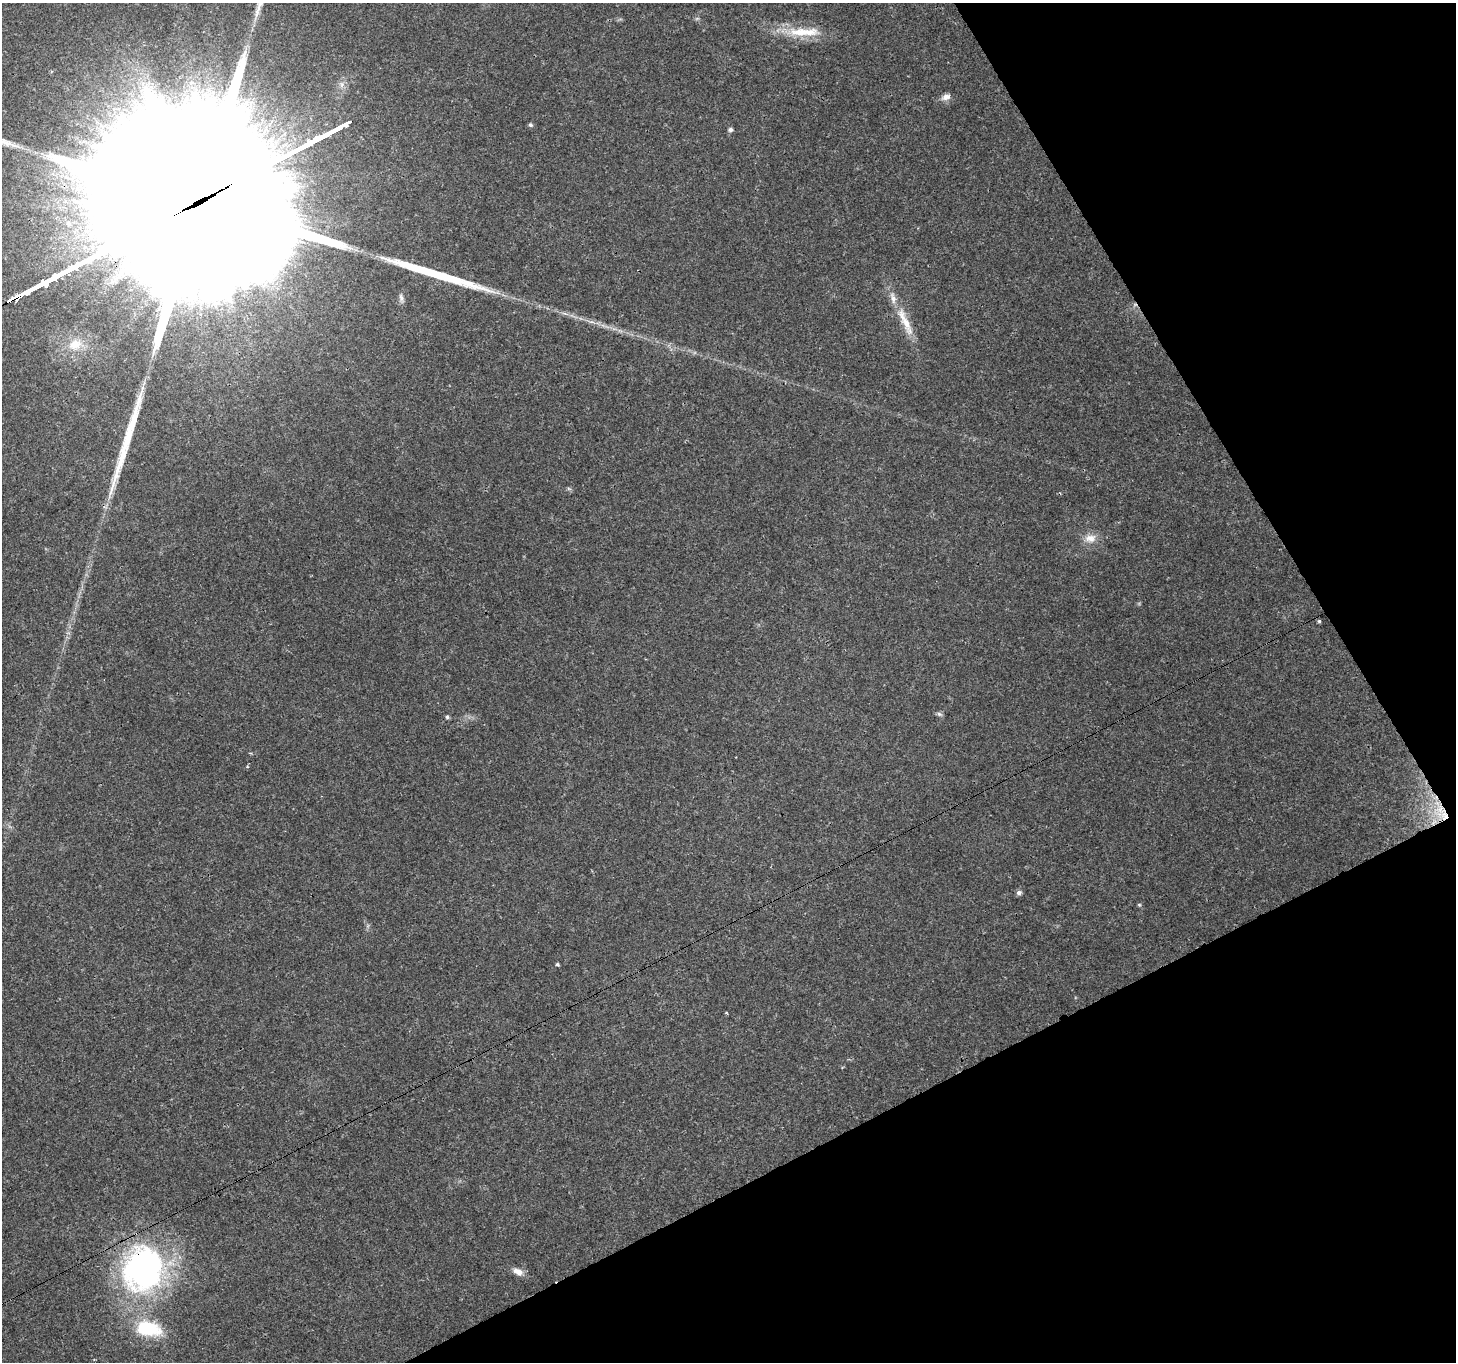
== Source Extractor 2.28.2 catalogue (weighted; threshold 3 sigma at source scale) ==
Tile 12 of 4 x 4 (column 4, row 3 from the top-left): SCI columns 4368-5821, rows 1529-2888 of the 5821 x 5717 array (HDU 1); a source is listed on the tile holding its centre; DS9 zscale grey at full resolution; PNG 1458 x 1364 px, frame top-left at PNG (2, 3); no overlay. Shown black and unused: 25% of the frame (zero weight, under 3 of 4 exposures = <1% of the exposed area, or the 3 px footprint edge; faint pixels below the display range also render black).
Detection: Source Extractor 2.28.2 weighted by HDU 2 'WHT'; one run over the whole footprint, this tile lists its part. Background 0.0567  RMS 0.0027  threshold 0.012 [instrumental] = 3 sigma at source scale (4.5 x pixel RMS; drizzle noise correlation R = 1.50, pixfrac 1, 0.0396/0.0396 arcsec/px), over >= 5 px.
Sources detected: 24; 3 long thin detections or spike segments (spike, bleed or trail) — not listed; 2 inside a brighter listed object's ellipse — not listed separately; the other 19 listed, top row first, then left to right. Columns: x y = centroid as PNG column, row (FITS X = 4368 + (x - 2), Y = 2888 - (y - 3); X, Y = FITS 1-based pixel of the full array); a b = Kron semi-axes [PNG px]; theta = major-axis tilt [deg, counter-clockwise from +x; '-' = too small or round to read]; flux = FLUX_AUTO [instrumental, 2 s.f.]
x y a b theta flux
800 32 38 12 -3 8.4
946 97 12 7 18 1.5
531 125 5 5 - 0.58
730 130 5 5 - 0.84
401 297 11 5 -77 0.86
905 322 50 10 -65 6.5
75 344 20 14 21 4.8
1090 538 16 11 5 2.9
1319 621 4 4 - 0.38
939 714 8 6 -18 0.61
447 717 5 4 - 0.52
1440 809 28 20 -82 11
1019 892 6 5 - 0.91
1139 905 5 4 - 0.32
557 964 4 4 - 0.41
726 1012 3 3 - 0.27
143 1268 51 43 70 78
518 1272 14 8 -28 2
148 1328 32 18 -10 14
Overlapping masked pixels (flux is a lower limit): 2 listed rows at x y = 1440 809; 143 1268